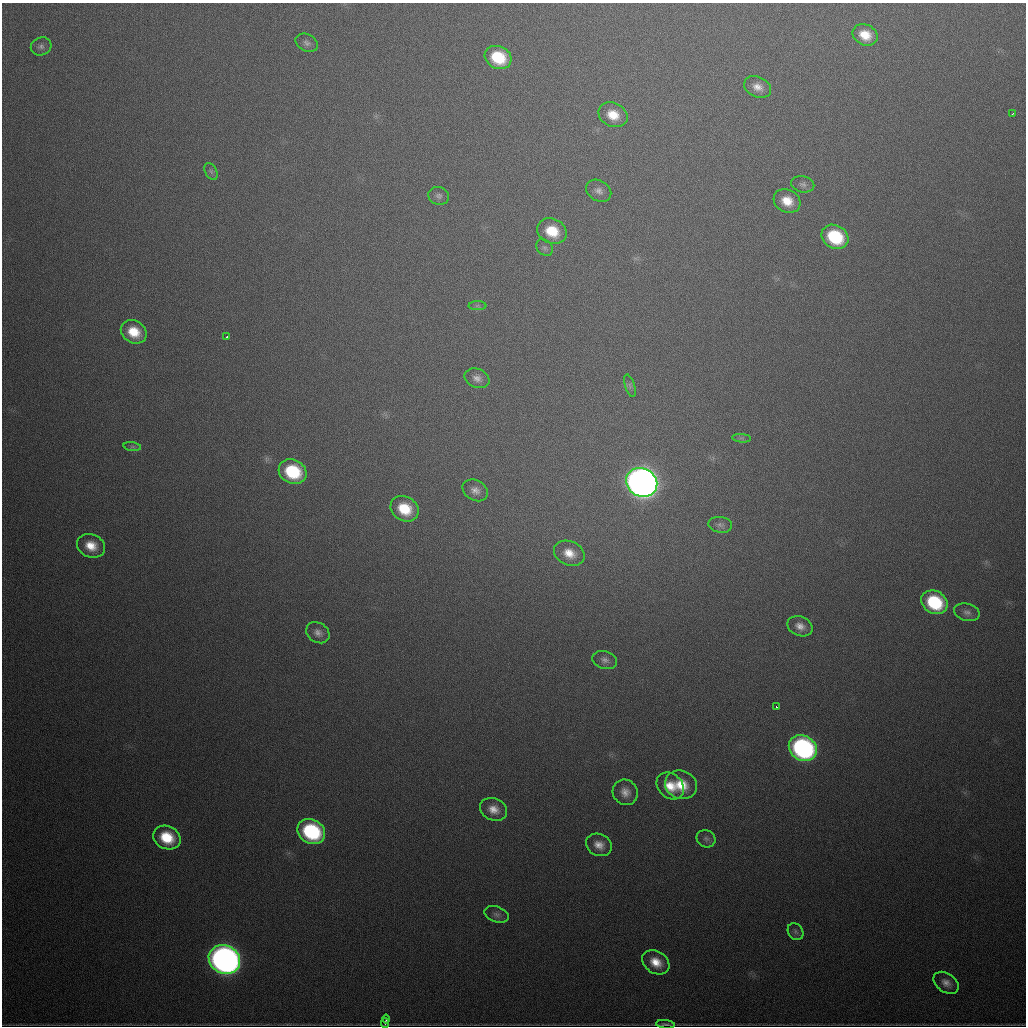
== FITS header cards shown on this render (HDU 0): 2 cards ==
NAXIS1  =                 1024
NAXIS2  =                 1024

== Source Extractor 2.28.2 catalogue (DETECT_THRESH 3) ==
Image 1024 x 1024 px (HDU 0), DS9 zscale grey, 1 PNG px = 1 image px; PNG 1028 x 1028 px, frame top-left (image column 1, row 1024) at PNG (2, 3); each listed source drawn as its Kron ellipse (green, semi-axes under 4 px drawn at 4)
Background 699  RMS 21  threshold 64.2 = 3 sigma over >= 5 px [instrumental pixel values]
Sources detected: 52; all 52 listed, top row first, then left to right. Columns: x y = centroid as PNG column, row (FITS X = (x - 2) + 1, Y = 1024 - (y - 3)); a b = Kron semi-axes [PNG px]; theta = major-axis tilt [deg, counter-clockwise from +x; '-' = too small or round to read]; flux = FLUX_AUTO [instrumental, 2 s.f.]
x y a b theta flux
865 35 13 10 -25 2.7e+04
307 43 12 8 -28 6.9e+03
41 46 10 9 - 6.3e+03
498 57 14 11 -26 6.6e+04
758 87 14 10 -25 1.3e+04
1012 114 3 3 - 2.0e+03
613 115 15 11 -25 2.9e+04
211 171 9 6 -63 3.7e+03
803 184 11 8 -13 6.3e+03
599 191 13 10 -32 9.1e+03
439 196 10 8 -19 6.0e+03
787 201 14 11 -27 2.7e+04
552 231 15 12 -25 4.5e+04
835 237 14 11 -31 9.3e+04
545 248 9 7 -44 5.1e+03
477 306 9 4 1 3.2e+03
134 332 13 11 -32 3.5e+04
227 337 3 3 - 1.0e+04
477 378 13 9 -23 9.9e+03
630 386 11 5 -73 4.8e+03
742 438 9 4 -5 3.4e+03
132 447 9 4 -8 3.3e+03
293 472 14 12 -25 9.2e+04
642 482 16 14 -29 1.8e+06
475 490 13 10 -29 1.1e+04
404 509 15 12 -29 5.1e+04
720 525 12 8 -9 6.4e+03
91 546 14 11 -22 2.5e+04
569 553 16 12 -24 2.3e+04
934 602 14 11 -31 9.7e+04
967 612 13 8 -15 7.7e+03
800 626 13 9 -23 1.2e+04
318 633 12 9 -35 9.3e+03
605 660 13 9 -16 8.2e+03
776 707 3 2 - 2.9e+03
803 748 15 12 -34 3.5e+05
681 785 16 14 -23 3.6e+04
670 786 15 12 -42 2.7e+04
625 792 13 12 - 1.4e+04
494 809 14 11 -24 1.7e+04
311 832 14 11 -30 1.5e+05
167 837 14 11 -26 4.8e+04
706 839 9 8 - 5.8e+03
599 845 13 10 -26 1.5e+04
497 914 12 7 -20 6.5e+03
796 932 9 7 -55 4.6e+03
224 960 16 14 -30 1.1e+06
656 962 14 11 -33 2.5e+04
946 983 14 9 -35 1.1e+04
386 1019 4 2 - 1.7e+03
385 1023 5 2 - 1.4e+03
665 1024 9 2 -6 2.8e+03